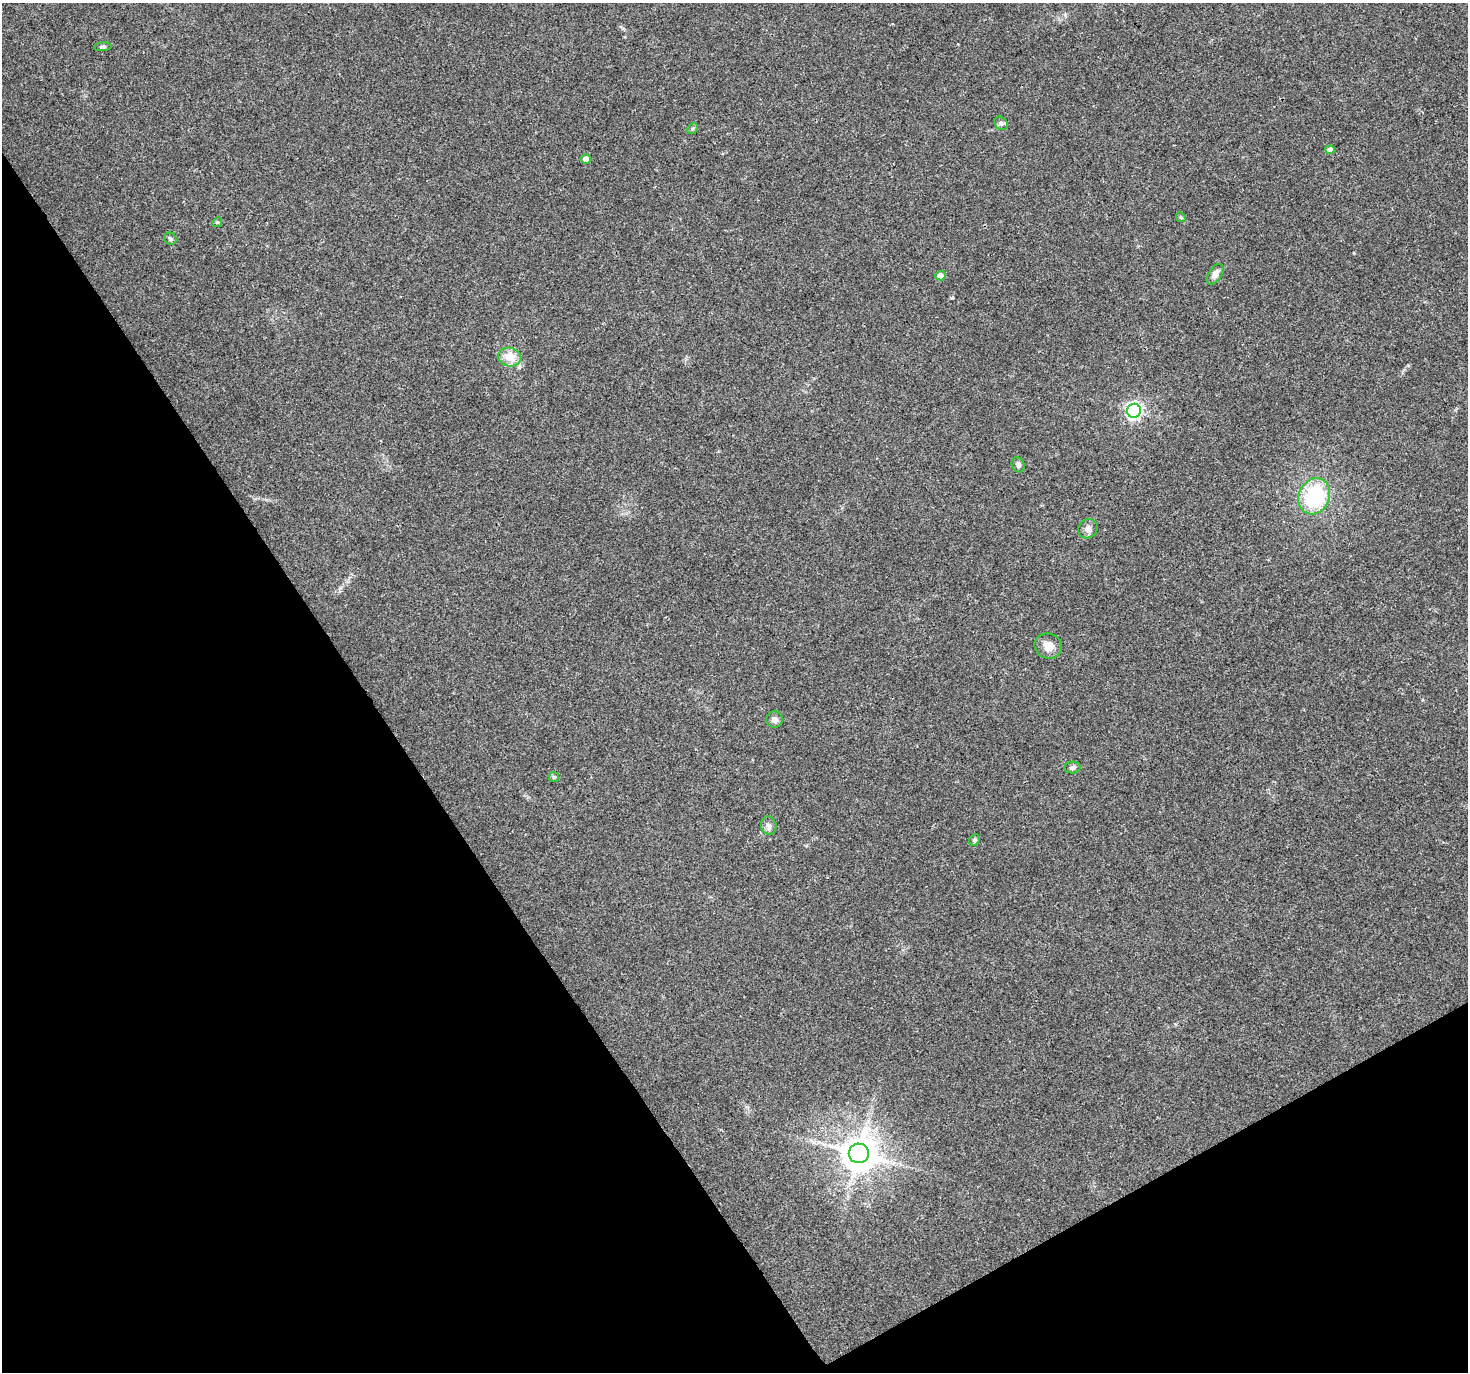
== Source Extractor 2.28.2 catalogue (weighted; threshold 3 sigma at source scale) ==
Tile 14 of 4 x 4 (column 2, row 4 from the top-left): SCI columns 1470-2935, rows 177-1546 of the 5868 x 5773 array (HDU 1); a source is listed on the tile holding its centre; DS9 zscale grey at full resolution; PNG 1470 x 1374 px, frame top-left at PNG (2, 3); each listed source drawn as its Kron ellipse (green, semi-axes under 4 px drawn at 4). Shown black and unused: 31% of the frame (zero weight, under 3 of 4 exposures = <1% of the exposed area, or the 3 px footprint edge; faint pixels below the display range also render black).
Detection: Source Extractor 2.28.2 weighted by HDU 2 'WHT'; one run over the whole footprint, this tile lists its part. Background 0.0767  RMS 0.0047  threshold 0.0213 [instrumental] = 3 sigma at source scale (4.5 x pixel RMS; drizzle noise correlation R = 1.50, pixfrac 1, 0.0396/0.0396 arcsec/px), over >= 5 px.
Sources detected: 22; all 22 listed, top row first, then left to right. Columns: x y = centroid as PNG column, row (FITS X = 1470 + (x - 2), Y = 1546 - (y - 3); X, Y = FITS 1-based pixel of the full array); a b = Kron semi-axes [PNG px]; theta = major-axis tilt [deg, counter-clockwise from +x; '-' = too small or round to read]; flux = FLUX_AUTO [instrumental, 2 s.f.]
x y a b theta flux
103 47 9 4 3 0.87
1001 123 7 6 - 1.1
692 129 6 4 45 0.74
1330 150 4 4 - 4
586 159 5 4 - 4.1
1181 217 5 4 - 0.63
217 222 5 4 - 0.61
170 239 6 6 - 0.96
1215 274 12 6 56 3.3
940 276 5 4 - 4.4
510 357 12 9 -11 7.6
1134 411 7 7 - 140
1018 465 8 6 -69 1.4
1314 496 19 15 64 38
1088 529 10 9 - 2.5
1048 646 14 12 -22 4.7
775 720 8 8 - 2.4
1072 767 8 6 3 1.4
554 777 5 5 - 0.62
769 826 9 7 -77 1.9
974 840 6 5 - 0.94
859 1153 10 10 - 1200